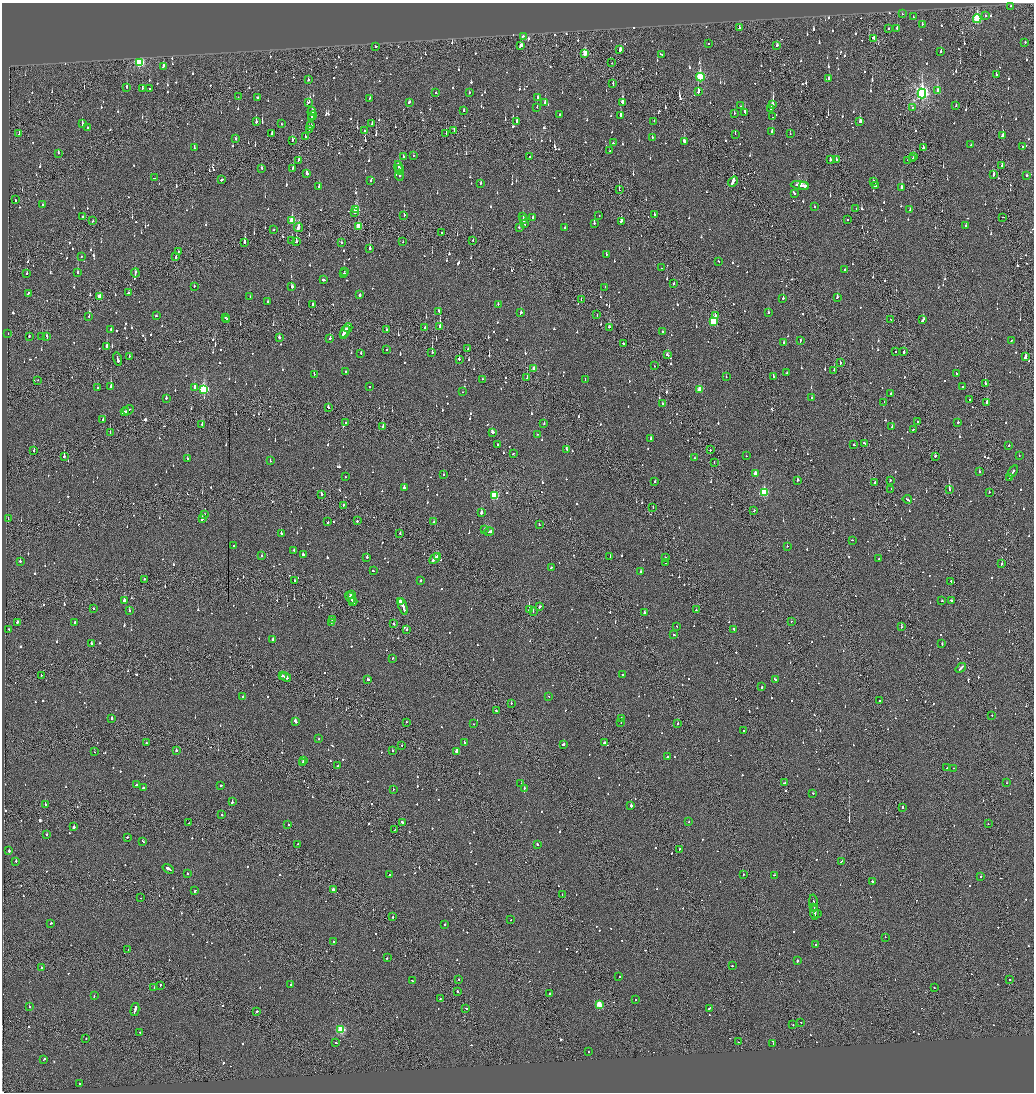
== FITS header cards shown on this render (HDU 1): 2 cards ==
NAXIS1  =                 2064
NAXIS2  =                 2180

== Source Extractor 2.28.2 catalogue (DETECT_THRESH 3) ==
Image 2064 x 2180 px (HDU 1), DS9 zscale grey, zoomed out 1/2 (1 PNG px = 2 x 2 image px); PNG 1036 x 1094 px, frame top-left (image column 1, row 2179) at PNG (2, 3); each listed source drawn as its Kron ellipse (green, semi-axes under 4 px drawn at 4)
Background -0.106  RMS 0.066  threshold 0.198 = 3 sigma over >= 5 px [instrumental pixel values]
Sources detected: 1560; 89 cannot appear on this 1/2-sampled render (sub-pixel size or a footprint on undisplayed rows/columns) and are neither listed nor drawn; of the other 1471, the 500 brightest by FLUX_AUTO listed and drawn (971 fainter detections omitted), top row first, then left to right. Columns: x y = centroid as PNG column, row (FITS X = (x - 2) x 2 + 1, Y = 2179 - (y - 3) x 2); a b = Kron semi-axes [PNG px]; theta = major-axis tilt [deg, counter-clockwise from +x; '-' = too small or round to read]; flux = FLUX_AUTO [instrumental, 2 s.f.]
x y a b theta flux
1010 6 2 2 - 62
902 14 2 2 - 65
985 16 2 2 - 84
913 17 2 2 - 66
977 19 4 3 - 1300
922 24 3 2 - 87
739 28 3 2 - 59
888 28 2 2 - 210
897 28 2 2 - 160
523 36 2 2 - 97
874 38 3 2 - 190
1025 42 2 2 - 150
708 44 2 2 - 99
777 45 3 2 - 60
521 46 4 2 - 180
375 47 2 2 - 98
620 50 3 2 - 240
940 52 3 2 - 160
585 53 3 3 - 350
661 54 4 2 - 130
139 62 3 3 - 1700
612 63 2 1 - 150
163 66 3 2 - 70
996 75 2 2 - 190
700 77 4 3 - 1100
829 79 4 2 - 110
308 80 2 2 - 500
613 84 3 2 - 140
127 87 3 2 - 99
150 88 2 2 - 80
142 89 3 2 - 71
937 91 3 2 - 260
469 92 2 2 - 100
698 92 3 2 - 310
436 93 2 2 - 99
922 94 5 4 - 3900
238 97 2 1 - 72
257 98 2 2 - 240
370 98 3 2 - 84
538 98 3 2 - 110
309 102 3 2 - 59
409 102 2 2 - 110
545 102 3 2 - 180
623 102 4 2 - 380
773 104 3 2 - 1100
740 106 2 1 - 61
956 106 2 2 - 86
537 107 2 2 - 63
913 107 2 2 - 70
771 109 2 2 - 270
464 110 2 2 - 74
312 112 4 3 - 140
745 112 4 2 - 230
734 113 2 2 - 110
560 114 2 2 - 190
621 115 3 2 - 430
313 116 4 2 - 290
311 117 2 1 - 100
773 117 2 2 - 86
517 121 3 2 - 230
654 121 2 1 - 110
860 121 3 2 - 220
256 122 3 2 - 320
82 124 3 2 - 220
281 124 2 2 - 90
372 124 3 2 - 100
311 126 3 2 - 62
88 127 2 2 - 65
309 129 3 2 - 65
454 130 2 2 - 71
365 131 2 1 - 100
772 131 2 2 - 110
272 133 3 2 - 76
446 133 2 1 - 220
19 134 2 1 - 170
735 134 2 1 - 240
790 134 2 2 - 60
1002 136 2 2 - 450
305 137 2 2 - 64
652 138 2 2 - 72
236 139 2 2 - 150
292 141 3 2 - 77
684 141 3 2 - 320
613 143 2 2 - 85
971 145 2 1 - 250
1023 147 2 2 - 110
194 148 2 2 - 95
923 148 2 2 - 330
610 150 2 1 - 67
58 153 2 2 - 80
413 155 2 2 - 110
530 156 2 2 - 82
403 157 2 2 - 100
914 157 3 2 - 100
913 158 2 2 - 63
836 159 3 2 - 140
299 160 3 2 - 100
830 160 2 2 - 61
908 160 2 1 - 66
1002 166 2 2 - 310
399 167 6 2 -74 270
262 168 3 2 - 81
293 168 3 2 - 77
400 170 5 2 - 200
307 173 3 2 - 1200
993 174 3 2 - 120
400 175 5 2 - 140
1027 175 2 2 - 660
154 178 2 1 - 79
222 179 3 2 - 320
371 180 2 2 - 77
733 181 5 2 - 1000
874 181 2 2 - 84
480 183 3 2 - 65
800 185 9 3 -7 330
319 186 3 2 - 89
804 186 5 1 - 170
875 186 2 2 - 140
902 187 3 2 - 220
619 190 2 1 - 97
794 193 4 2 - 150
15 200 3 1 - 110
43 205 2 2 - 69
814 206 2 2 - 130
856 208 2 1 - 60
356 209 3 3 - 400
910 210 2 2 - 72
355 212 2 2 - 150
654 214 2 2 - 120
404 215 2 2 - 69
523 216 3 2 - 110
599 216 2 2 - 170
83 217 2 2 - 130
533 217 3 2 - 100
1003 217 2 1 - 59
292 220 4 3 - 350
523 220 3 2 - 170
847 220 2 2 - 68
93 221 2 1 - 78
621 221 3 2 - 130
524 223 3 2 - 150
594 223 2 2 - 210
358 226 3 3 - 300
966 226 2 2 - 76
299 227 4 2 - 730
519 227 2 2 - 75
565 228 2 2 - 120
274 230 2 1 - 77
442 233 2 1 - 180
292 241 2 2 - 70
296 241 3 2 - 130
473 241 2 1 - 93
245 242 3 2 - 390
403 242 2 2 - 130
341 243 2 1 - 150
370 248 2 2 - 320
178 252 2 2 - 74
606 254 2 2 - 150
81 256 2 2 - 60
176 257 3 2 - 110
718 261 2 2 - 62
661 268 2 2 - 59
845 270 2 2 - 93
344 271 2 2 - 99
27 273 2 2 - 190
77 273 2 2 - 300
135 273 4 1 - 150
344 274 2 2 - 210
324 280 2 2 - 1000
674 284 2 2 - 63
194 286 2 2 - 72
292 287 3 2 - 130
605 287 2 2 - 71
28 293 3 2 - 98
128 293 3 2 - 120
360 295 2 2 - 430
99 297 4 2 - 190
250 297 2 2 - 86
837 297 3 2 - 68
783 298 2 2 - 410
581 299 2 2 - 96
268 302 2 2 - 70
498 304 2 2 - 180
313 305 3 2 - 80
438 311 2 2 - 93
521 312 2 2 - 210
768 312 2 2 - 250
597 315 2 1 - 88
715 315 2 2 - 120
89 316 2 2 - 61
156 316 2 2 - 59
225 318 2 2 - 63
227 319 2 2 - 140
891 319 3 2 - 65
923 320 4 2 - 160
713 321 3 3 - 780
440 326 3 2 - 690
609 327 3 2 - 190
348 328 5 1 - 130
425 328 2 2 - 88
111 329 2 2 - 560
386 329 2 2 - 60
662 331 2 2 - 200
345 332 6 2 57 240
8 333 2 2 - 160
343 334 2 1 - 110
29 336 2 2 - 79
42 336 2 2 - 120
47 337 3 2 - 230
279 337 2 2 - 85
330 338 2 2 - 250
800 341 3 2 - 100
1011 341 2 2 - 76
784 342 2 2 - 100
623 343 2 2 - 390
107 346 2 2 - 260
468 349 2 1 - 160
386 350 2 2 - 99
432 352 2 2 - 220
895 352 2 1 - 220
904 352 2 1 - 400
361 353 2 2 - 94
667 355 4 2 - 120
129 356 2 1 - 70
1025 357 4 2 - 380
117 359 7 2 -75 310
459 359 3 2 - 370
840 362 2 2 - 86
655 366 2 1 - 120
534 368 3 2 - 95
834 370 2 1 - 150
346 372 2 2 - 65
787 373 2 2 - 78
956 373 2 2 - 77
314 374 2 2 - 140
773 376 2 2 - 270
726 377 2 1 - 81
527 378 2 1 - 150
482 379 2 2 - 72
585 379 2 2 - 59
38 380 2 1 - 130
985 383 2 1 - 190
111 386 3 2 - 820
97 387 2 2 - 84
194 387 2 2 - 310
370 387 2 2 - 61
962 387 2 2 - 61
204 389 4 3 - 1200
699 389 3 3 - 150
462 392 2 2 - 60
891 393 2 1 - 76
166 398 2 2 - 110
812 398 2 2 - 95
969 400 3 2 - 69
884 402 2 1 - 88
987 402 3 2 - 290
663 404 2 2 - 94
328 407 3 2 - 120
128 410 6 2 28 230
125 412 4 2 - 140
103 419 2 2 - 72
918 422 2 2 - 170
958 422 2 2 - 110
345 423 2 1 - 62
202 424 2 2 - 190
544 424 2 2 - 61
383 426 2 2 - 200
892 426 2 2 - 390
913 429 2 2 - 100
492 432 3 2 - 360
110 433 2 1 - 67
537 434 2 1 - 83
650 439 3 2 - 120
864 443 2 2 - 110
497 444 2 2 - 89
854 445 2 2 - 95
1009 445 2 2 - 60
567 449 3 2 - 150
34 450 3 2 - 110
710 450 2 1 - 260
513 453 3 2 - 96
64 456 2 2 - 170
746 456 2 2 - 100
935 456 2 2 - 270
1019 456 2 2 - 84
187 458 2 2 - 71
694 458 2 1 - 66
270 461 2 2 - 150
714 462 2 1 - 64
1013 471 7 2 59 440
979 472 2 2 - 59
755 474 3 2 - 140
443 475 2 2 - 61
345 477 2 2 - 64
1010 477 3 2 - 150
798 480 3 2 - 140
890 480 2 2 - 110
655 481 2 2 - 96
875 483 2 2 - 140
404 487 2 2 - 410
891 489 2 1 - 85
949 489 2 2 - 400
764 492 3 3 - 930
989 492 2 1 - 100
321 494 2 1 - 380
494 496 3 3 - 870
907 499 5 2 - 190
343 505 2 2 - 140
653 507 2 1 - 75
754 511 2 2 - 60
481 513 3 2 - 160
205 515 2 2 - 69
8 519 2 1 - 120
202 519 4 2 - 98
357 521 2 2 - 190
328 522 2 2 - 62
433 522 2 2 - 84
539 524 2 2 - 77
484 530 3 2 - 260
489 532 5 2 - 190
281 533 2 2 - 93
400 533 2 2 - 140
852 540 2 2 - 63
233 546 2 2 - 290
787 546 2 2 - 110
294 550 2 2 - 91
303 554 2 2 - 230
261 556 2 2 - 61
437 556 3 2 - 170
610 556 2 2 - 73
367 557 2 2 - 280
665 557 2 2 - 65
434 559 6 2 45 310
879 559 2 2 - 66
20 561 2 2 - 120
666 563 2 1 - 98
1002 564 2 2 - 260
551 568 2 2 - 79
373 571 2 2 - 75
641 572 2 2 - 160
144 579 2 2 - 68
421 580 2 2 - 350
294 581 3 2 - 100
951 581 2 1 - 63
352 595 3 2 - 110
350 598 6 2 -57 320
124 600 3 2 - 420
951 600 3 2 - 150
942 601 2 2 - 200
353 602 4 1 - 140
400 602 4 2 - 240
403 606 8 2 -70 480
540 607 2 2 - 130
93 608 2 2 - 150
529 610 2 1 - 1100
696 610 2 2 - 68
129 611 3 2 - 94
533 612 2 1 - 66
645 613 2 2 - 480
333 619 2 2 - 96
791 621 2 2 - 91
17 622 2 2 - 190
75 622 2 2 - 100
331 622 2 2 - 140
394 624 2 2 - 120
676 626 2 1 - 88
901 627 2 2 - 170
9 629 2 2 - 190
407 630 2 2 - 110
734 630 4 2 - 320
674 635 3 2 - 110
273 640 2 2 - 300
91 643 2 2 - 120
942 644 3 2 - 78
392 658 2 2 - 62
961 668 6 2 40 210
622 674 2 2 - 250
41 675 2 1 - 120
282 675 3 2 - 130
286 677 5 2 - 370
368 679 2 2 - 170
775 679 4 2 - 110
762 687 3 2 - 130
549 696 2 2 - 60
243 697 2 2 - 170
880 700 2 2 - 71
511 703 2 1 - 130
496 710 2 2 - 89
992 715 2 1 - 79
112 718 2 2 - 370
622 718 2 2 - 59
295 721 3 2 - 310
407 722 2 1 - 150
621 723 2 1 - 67
473 724 2 2 - 77
678 724 2 2 - 73
744 731 2 2 - 180
319 739 2 2 - 62
464 742 3 2 - 110
146 743 2 2 - 210
604 743 3 2 - 110
564 744 2 2 - 440
402 745 2 2 - 60
176 750 2 2 - 160
392 750 2 2 - 67
457 751 3 2 - 130
94 752 2 1 - 61
667 757 2 2 - 93
303 761 2 1 - 81
302 763 2 1 - 160
338 766 2 1 - 140
947 768 2 2 - 68
954 768 2 1 - 59
521 783 2 2 - 89
785 783 4 2 - 160
1007 783 2 1 - 67
136 785 3 2 - 75
221 785 2 2 - 530
143 788 2 2 - 250
524 788 2 2 - 58
393 789 2 1 - 65
813 793 2 2 - 89
232 802 4 2 - 150
45 804 2 2 - 160
631 806 2 2 - 690
902 807 3 2 - 110
222 815 2 2 - 280
689 822 2 2 - 79
188 823 2 1 - 360
403 823 4 2 - 160
988 824 2 1 - 64
288 825 2 2 - 58
74 827 2 2 - 410
395 829 2 2 - 180
47 834 2 2 - 230
127 837 2 2 - 63
143 841 3 2 - 110
297 844 3 2 - 60
537 844 3 2 - 100
679 849 2 2 - 100
9 851 2 2 - 260
16 861 2 2 - 250
842 861 4 2 - 180
168 869 6 2 -34 240
188 873 2 2 - 100
390 874 2 2 - 72
743 875 2 2 - 98
774 875 3 2 - 130
981 876 2 2 - 240
873 881 3 2 - 350
333 890 3 2 - 140
195 891 3 2 - 130
562 895 2 1 - 69
141 898 2 1 - 150
813 903 8 2 -85 250
814 908 4 1 - 120
814 912 7 2 -85 280
818 913 2 2 - 380
393 917 2 2 - 100
511 920 2 1 - 81
51 923 3 2 - 110
445 924 2 2 - 63
885 937 2 1 - 110
334 941 2 2 - 96
816 945 2 2 - 72
128 950 3 2 - 140
387 958 2 2 - 92
797 961 2 2 - 160
732 966 2 2 - 130
41 968 2 2 - 190
619 976 2 1 - 250
459 979 2 2 - 110
1009 980 2 2 - 75
413 981 3 2 - 110
291 984 2 2 - 400
160 985 2 2 - 79
154 988 2 1 - 72
934 988 2 2 - 110
457 991 2 2 - 220
550 993 2 2 - 110
94 996 3 2 - 91
440 999 2 2 - 76
635 1000 2 2 - 100
599 1004 3 3 - 470
29 1007 2 2 - 380
465 1008 3 2 - 85
709 1008 4 2 - 370
135 1009 7 2 77 480
257 1011 2 2 - 310
801 1023 2 2 - 98
793 1025 2 1 - 87
341 1029 3 3 - 850
140 1032 4 2 - 460
86 1038 2 2 - 73
738 1042 2 1 - 63
336 1043 2 2 - 100
773 1043 2 2 - 64
588 1052 2 1 - 77
44 1059 3 2 - 110
80 1084 2 2 - 73
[971 fainter detections neither listed nor drawn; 89 sub-pixel or undisplayed-footprint detections neither listed nor drawn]